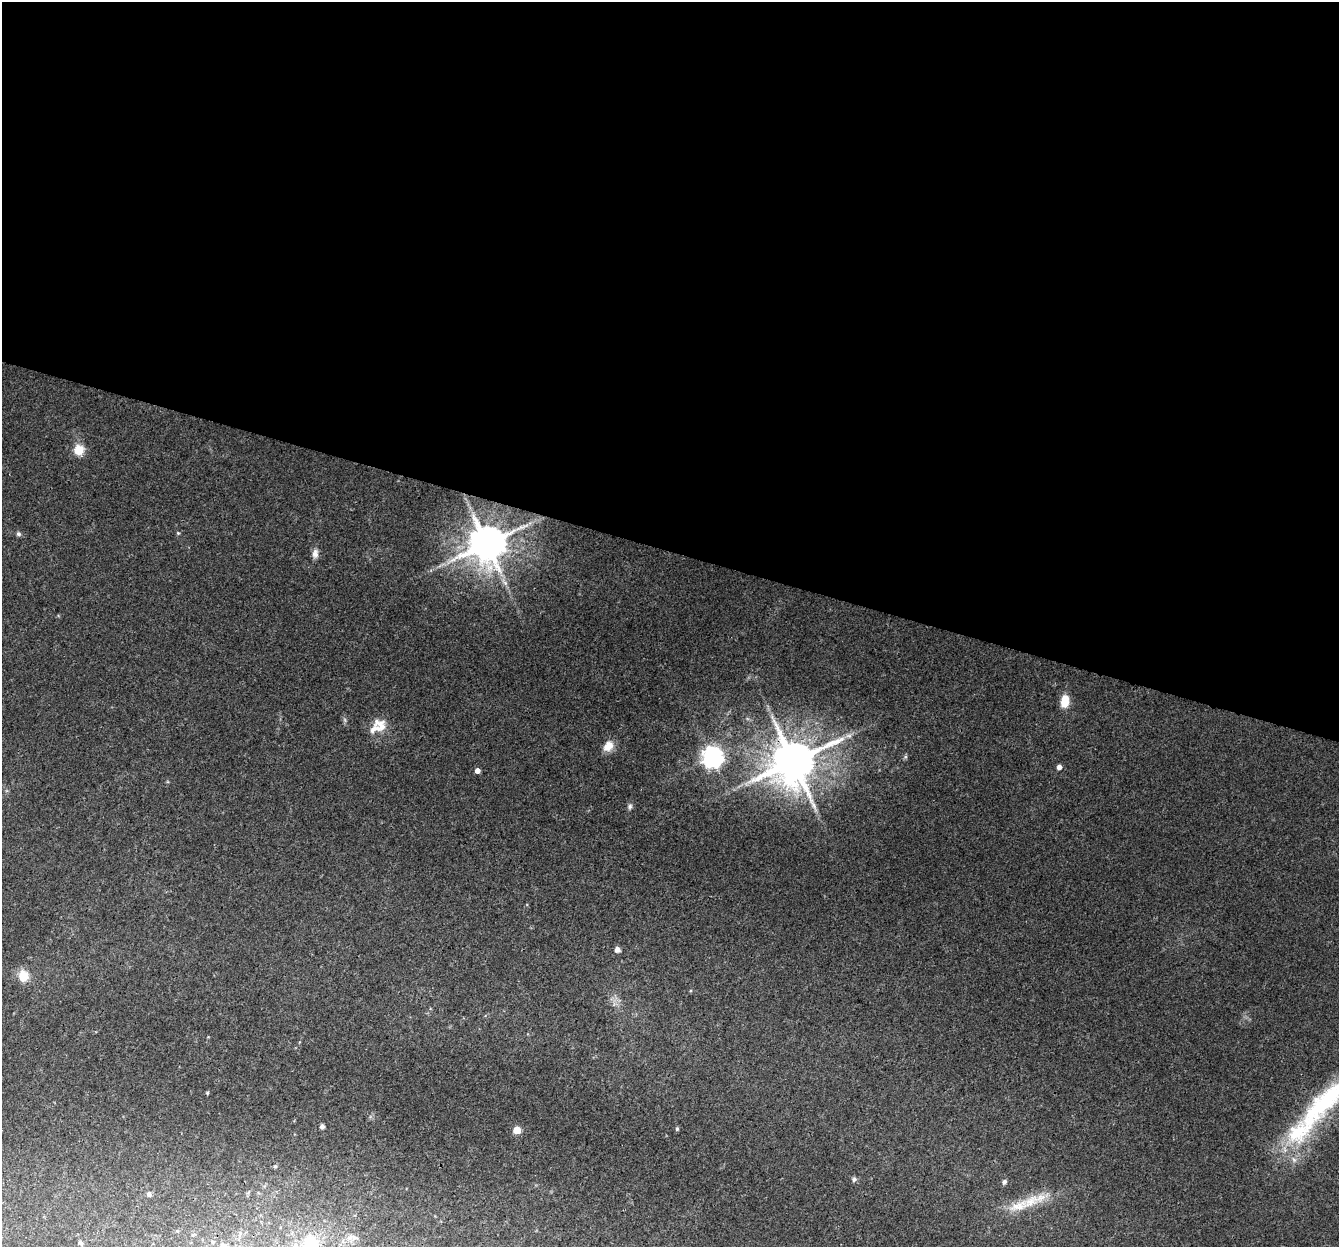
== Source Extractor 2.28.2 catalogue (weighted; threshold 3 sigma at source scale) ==
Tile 3 of 4 x 4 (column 3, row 1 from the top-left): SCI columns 2694-4030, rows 4009-5253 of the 5396 x 5588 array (HDU 1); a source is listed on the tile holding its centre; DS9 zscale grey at full resolution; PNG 1341 x 1249 px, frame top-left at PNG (2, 2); no overlay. Shown black and unused: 44% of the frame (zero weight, under 3 of 4 exposures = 5% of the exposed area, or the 3 px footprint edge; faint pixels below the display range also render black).
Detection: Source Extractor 2.28.2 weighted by HDU 2 'WHT'; one run over the whole footprint, this tile lists its part. Background 0.0283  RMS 0.0038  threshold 0.017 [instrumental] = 3 sigma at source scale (4.5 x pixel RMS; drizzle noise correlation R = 1.50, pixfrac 1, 0.0396/0.0396 arcsec/px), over >= 5 px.
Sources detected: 36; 1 too faint to see at this stretch — not listed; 4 inside a brighter listed object's ellipse — not listed separately; the other 31 listed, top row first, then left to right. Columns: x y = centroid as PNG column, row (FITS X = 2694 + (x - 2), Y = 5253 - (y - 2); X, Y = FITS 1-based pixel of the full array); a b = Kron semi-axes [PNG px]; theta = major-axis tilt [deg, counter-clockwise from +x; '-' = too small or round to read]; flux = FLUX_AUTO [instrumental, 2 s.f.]
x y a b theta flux
78 450 8 7 - 9.6
178 533 5 4 - 0.45
18 534 7 6 - 0.88
487 544 11 11 - 1200
315 554 13 8 84 2.1
1065 701 14 8 82 6.4
381 725 22 15 -44 6.2
848 736 10 5 0 1.6
608 746 14 10 47 4.5
712 757 8 7 - 230
905 757 6 5 - 0.64
793 761 13 12 - 1800
1059 767 4 4 - 2
477 771 4 4 - 2.4
630 806 9 6 71 0.98
617 950 5 5 - 2.4
23 976 16 13 -87 5.5
207 1093 5 4 - 0.41
1326 1100 103 28 46 66
322 1126 4 4 - 1.5
677 1129 5 4 - 0.58
517 1130 5 5 - 9.5
275 1166 4 4 - 0.52
854 1179 7 6 - 0.94
1004 1182 6 5 - 1.1
149 1194 6 5 - 1
1019 1206 34 13 19 11
350 1238 8 6 21 1.5
80 1242 5 5 - 0.88
310 1245 21 15 -82 21
223 1246 12 9 -38 2.7
Overlapping masked pixels (flux is a lower limit): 2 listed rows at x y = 793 761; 1326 1100
Isophote crosses this tile's border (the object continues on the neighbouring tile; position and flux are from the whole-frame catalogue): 3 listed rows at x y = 1326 1100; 310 1245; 223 1246